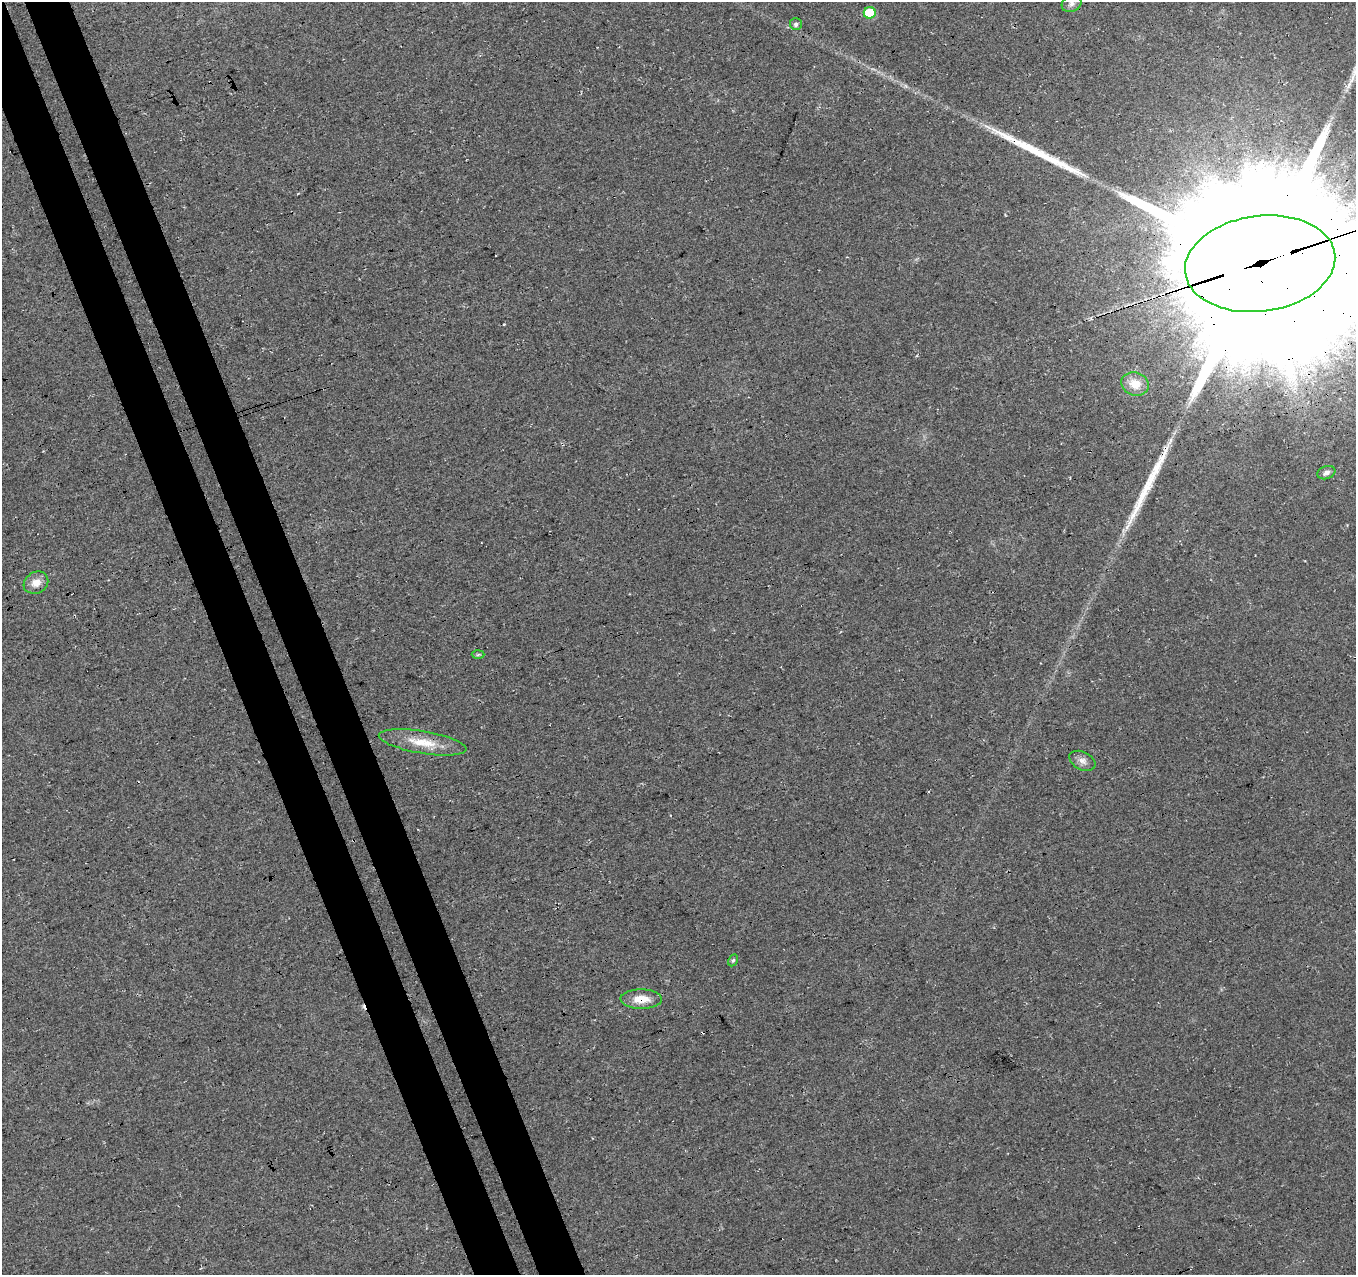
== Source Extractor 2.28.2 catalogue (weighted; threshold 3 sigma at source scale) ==
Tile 11 of 4 x 4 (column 3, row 3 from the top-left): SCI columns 2763-4116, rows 1364-2636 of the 5527 x 5327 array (HDU 1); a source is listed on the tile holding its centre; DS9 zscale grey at full resolution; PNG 1358 x 1277 px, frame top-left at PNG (2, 2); each listed source drawn as its Kron ellipse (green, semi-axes under 4 px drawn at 4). Shown black and unused: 7% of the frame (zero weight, under 3 of 4 exposures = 5% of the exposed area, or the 3 px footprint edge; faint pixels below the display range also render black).
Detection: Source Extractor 2.28.2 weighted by HDU 2 'WHT'; one run over the whole footprint, this tile lists its part. Background 0.0289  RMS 0.0074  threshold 0.0334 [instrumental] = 3 sigma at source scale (4.5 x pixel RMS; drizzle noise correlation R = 1.50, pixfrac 1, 0.0396/0.0396 arcsec/px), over >= 5 px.
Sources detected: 16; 2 cosmic-ray / hot-pixel residue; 2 long thin detections or spike segments (spike, bleed or trail) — neither listed nor drawn; the other 12 listed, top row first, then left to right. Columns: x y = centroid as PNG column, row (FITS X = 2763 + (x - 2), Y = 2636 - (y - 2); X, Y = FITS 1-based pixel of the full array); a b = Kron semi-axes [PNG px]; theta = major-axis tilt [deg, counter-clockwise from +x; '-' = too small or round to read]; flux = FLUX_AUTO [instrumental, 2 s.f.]
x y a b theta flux
1072 4 10 8 26 3.4
870 13 6 6 - 33
796 24 6 6 - 2.4
1260 264 75 48 7 85000
1135 384 14 11 -18 12
1326 473 9 6 19 2.8
36 583 13 10 30 8.3
478 655 6 4 2 1.1
423 742 44 11 -9 20
1082 761 14 9 -26 4.5
733 960 6 4 62 1.3
641 999 21 10 0 12
Overlapping masked pixels (flux is a lower limit): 3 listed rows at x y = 1260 264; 423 742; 641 999
Isophote crosses this tile's border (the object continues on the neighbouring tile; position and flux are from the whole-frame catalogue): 1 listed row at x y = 1260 264